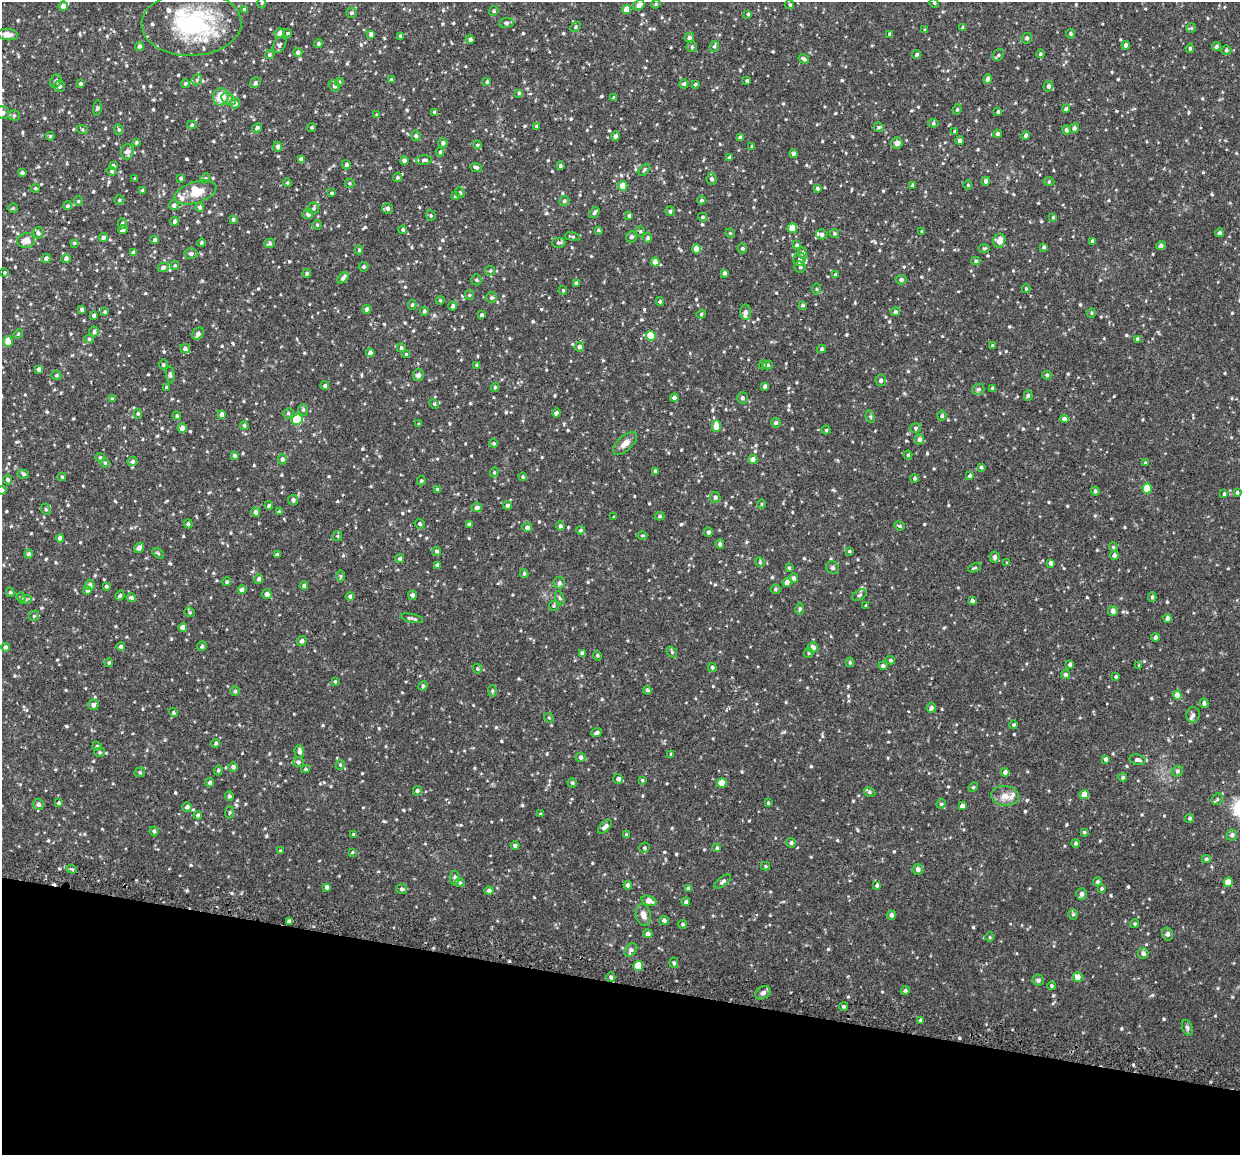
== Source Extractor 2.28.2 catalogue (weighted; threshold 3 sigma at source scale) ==
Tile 15 of 4 x 4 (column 3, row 4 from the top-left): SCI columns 2481-3718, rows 146-1298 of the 4964 x 5024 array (HDU 1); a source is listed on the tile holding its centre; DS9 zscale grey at full resolution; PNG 1242 x 1157 px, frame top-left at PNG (2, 2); each listed source drawn as its Kron ellipse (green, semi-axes under 4 px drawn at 4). Shown black and unused: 15% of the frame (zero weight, under 2 of 3 exposures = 3% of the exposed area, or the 3 px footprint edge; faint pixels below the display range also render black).
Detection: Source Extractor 2.28.2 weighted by HDU 2 'WHT'; one run over the whole footprint, this tile lists its part. Background 0.0376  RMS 0.0082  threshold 0.0368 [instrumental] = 3 sigma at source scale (4.5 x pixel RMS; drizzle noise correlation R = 1.50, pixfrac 1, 0.05/0.05 arcsec/px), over >= 5 px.
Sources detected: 720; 11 inside a brighter listed object's ellipse — not listed separately; of the other 709, all 500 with FLUX_AUTO >= 0.873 (the completeness limit of this list) listed and drawn (209 fainter detections not listed), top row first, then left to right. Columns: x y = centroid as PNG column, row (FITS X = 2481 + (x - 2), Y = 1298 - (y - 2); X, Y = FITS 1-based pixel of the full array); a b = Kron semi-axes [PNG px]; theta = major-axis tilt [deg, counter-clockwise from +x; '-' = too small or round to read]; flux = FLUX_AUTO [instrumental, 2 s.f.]
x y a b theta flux
262 3 5 3 - 1
934 3 5 4 - 1
656 4 5 4 - 0.96
639 5 6 4 31 3.9
790 5 4 4 - 1.3
63 6 5 4 - 5.5
244 9 4 3 - 1.8
627 9 4 4 - 9.9
494 11 5 4 - 1.2
351 13 5 5 - 1.5
748 14 3 3 - 1.1
506 23 7 5 7 1.6
191 24 50 32 2 84
576 27 6 4 44 1.2
963 28 4 4 - 2.2
1191 28 5 5 - 0.96
925 30 3 3 - 1
280 33 5 4 - 4.5
287 33 4 4 - 0.87
371 34 4 4 - 2.9
890 34 4 3 - 1.5
1070 34 5 4 - 1.3
8 35 10 5 -6 4.1
400 36 4 4 - 0.98
689 37 5 4 - 1.6
1027 38 5 5 - 1.7
470 39 4 4 - 1.9
318 44 4 4 - 1.6
279 45 9 5 56 1.8
1126 45 4 4 - 2.4
714 46 6 4 66 1.3
139 47 4 4 - 2.8
692 47 5 5 - 1.3
1216 47 4 4 - 1.7
1190 48 5 3 - 1.1
1226 50 5 4 - 1.5
298 52 4 4 - 2.2
917 54 5 3 - 1.4
1040 54 4 4 - 1.3
269 55 4 4 - 1.4
998 55 6 5 - 1.6
804 59 5 3 - 1.7
988 79 4 4 - 4.9
197 80 6 5 - 1.4
391 80 4 3 - 1.2
56 81 7 5 66 1.9
747 81 3 3 - 1.6
339 82 4 4 - 0.95
487 82 4 3 - 1.3
185 83 4 4 - 1.1
255 83 5 5 - 1.9
80 84 3 3 - 1.5
684 84 4 4 - 1.5
695 84 3 3 - 1.2
59 86 5 5 - 2.6
335 86 6 5 - 1.9
1048 86 5 5 - 2.1
519 93 4 4 - 1.1
221 97 8 7 - 12
614 98 4 3 - 1.6
228 99 8 5 -26 2.2
235 103 5 5 - 4.5
97 108 7 4 82 1.1
1066 109 4 3 - 1.1
957 110 5 4 - 1.1
3 112 7 6 - 2
434 112 4 4 - 1.8
998 112 4 3 - 1.3
14 115 5 5 - 1.4
377 115 4 3 - 1.1
933 123 5 4 - 1.3
192 125 5 4 - 1.1
536 126 4 3 - 0.88
311 127 4 4 - 1
879 127 5 4 - 1.3
257 128 5 4 - 1.7
1074 128 5 4 - 2
82 129 5 3 - 0.99
119 129 5 4 - 1.1
1066 130 5 4 - 2.2
955 131 4 3 - 1.4
997 134 4 4 - 1.7
1026 135 4 4 - 2
50 136 4 4 - 0.94
416 136 5 4 - 1.7
615 136 5 4 - 2
740 138 4 4 - 2.7
960 141 4 4 - 3.6
136 142 4 3 - 1
443 143 5 4 - 2
897 143 6 5 - 3.4
477 145 4 4 - 0.91
752 146 3 2 - 0.89
278 147 5 4 - 2.5
127 152 7 6 - 3.9
440 152 4 4 - 1.2
794 154 4 4 - 2.1
729 158 4 3 - 2.2
301 159 4 4 - 2.2
424 160 8 4 5 2.1
404 161 4 4 - 2.8
346 165 5 4 - 1.6
113 166 4 4 - 1.9
560 166 4 3 - 1.3
476 167 6 4 -24 1.6
644 170 7 3 53 1
111 171 5 4 - 1.3
22 173 4 3 - 1.7
397 177 5 4 - 1.4
181 178 4 3 - 1.2
205 178 5 4 - 1.2
135 179 3 3 - 0.87
711 179 5 5 - 2.2
986 181 4 4 - 2.6
1049 182 5 3 - 0.88
287 183 4 3 - 0.96
349 183 5 4 - 1
912 185 4 3 - 0.89
968 185 5 4 - 0.92
623 186 5 4 - 7.8
35 188 4 3 - 0.99
817 188 4 4 - 1.4
142 190 4 3 - 0.91
460 192 5 4 - 1.1
195 193 21 10 17 12
331 193 3 3 - 0.92
455 196 4 4 - 1.1
119 200 5 4 - 1.2
701 200 4 4 - 1.1
78 201 4 4 - 0.9
564 201 5 4 - 1.4
174 205 5 4 - 2.1
67 206 4 4 - 1.2
200 207 5 4 - 2.2
13 208 5 5 - 0.89
313 208 6 5 - 1.6
388 208 5 5 - 2.2
670 211 5 4 - 1.4
594 213 6 3 53 1.5
308 214 5 5 - 3.7
431 215 6 4 -70 1.1
629 216 4 3 - 1.5
703 217 4 3 - 1.2
1053 217 4 4 - 0.94
233 219 4 4 - 1.7
175 221 4 4 - 2.4
122 224 5 4 - 1.3
317 225 4 4 - 1.1
792 228 5 4 - 9.1
123 230 5 4 - 1.4
403 230 4 4 - 1.9
598 230 4 4 - 0.96
922 231 4 3 - 0.88
640 232 5 4 - 1.1
38 233 6 4 -83 1.8
730 233 5 4 - 0.88
834 233 4 4 - 1.1
1219 233 4 4 - 1.8
822 234 5 5 - 2.9
572 237 7 4 -10 1.3
631 237 5 5 - 2.1
103 238 4 4 - 2.4
648 238 4 4 - 1.5
155 240 4 3 - 2.4
26 241 9 7 6 5.6
999 241 7 6 - 5.4
1092 241 4 3 - 1.9
74 243 3 3 - 1.1
201 243 4 4 - 1.3
270 243 5 4 - 1.8
558 243 7 5 0 1.5
797 245 4 3 - 1.4
1161 246 5 4 - 2
1044 247 4 3 - 1.4
742 248 5 4 - 1.3
984 248 5 3 - 0.9
697 249 5 4 - 11
359 250 4 3 - 1.2
133 253 4 4 - 2.4
802 253 5 5 - 2.1
191 254 6 5 - 2.1
46 258 4 4 - 2.7
66 258 4 4 - 2.2
800 259 6 6 - 2.3
976 261 4 4 - 1
655 262 4 4 - 7.5
175 265 4 4 - 1.1
163 267 5 5 - 2.3
364 267 5 5 - 1.3
800 267 6 5 - 1.7
490 271 5 4 - 0.96
4 273 4 3 - 0.91
307 273 4 4 - 1.2
724 273 4 3 - 1.8
835 275 4 4 - 1.1
343 278 7 4 50 2.5
476 280 5 5 - 1.3
901 280 5 5 - 1.7
576 283 3 3 - 1.9
816 289 6 4 -89 0.96
1026 289 4 4 - 0.87
563 290 4 4 - 0.88
469 295 5 4 - 0.95
491 298 5 5 - 1.4
440 300 4 4 - 0.94
660 301 4 3 - 1.3
412 305 5 4 - 1.2
803 305 4 3 - 1.6
453 306 4 4 - 1.7
367 309 4 4 - 3.1
82 310 4 3 - 1.8
424 311 4 4 - 1.3
105 312 4 3 - 0.96
746 312 7 5 87 4
895 312 4 4 - 1.8
1091 313 4 4 - 0.96
701 314 4 4 - 1
94 315 4 3 - 2
481 315 3 3 - 1.6
94 332 5 5 - 1.7
18 334 5 4 - 1
198 334 6 5 - 2.7
651 336 5 5 - 20
89 339 4 4 - 1.4
1138 339 4 4 - 2
8 341 5 4 - 11
992 345 3 3 - 0.88
579 347 5 4 - 2.6
401 348 4 4 - 1.5
185 349 5 4 - 2
821 349 4 4 - 1.3
370 353 4 4 - 4.5
406 354 4 4 - 0.91
163 365 5 4 - 1.1
477 365 4 3 - 1.4
763 365 5 4 - 0.98
768 365 5 4 - 1.1
39 369 4 4 - 2.9
56 375 5 4 - 1.3
170 375 8 4 -82 1.5
418 375 5 5 - 3.4
1047 375 4 4 - 1.3
881 380 6 5 - 2.2
325 386 4 4 - 1.6
765 386 4 3 - 1.7
495 387 4 3 - 1.1
166 388 4 4 - 1.3
993 388 3 3 - 1.3
978 389 6 5 - 2.1
1028 395 5 4 - 1.6
674 398 4 4 - 3
742 398 6 5 - 1.8
112 399 4 4 - 0.97
434 404 5 4 - 1.1
303 410 6 4 -71 1.3
288 413 5 4 - 1.2
556 413 4 4 - 2.6
138 414 5 4 - 1.3
222 414 4 4 - 3.9
177 416 4 4 - 1.2
942 416 5 4 - 1.5
870 417 6 4 -69 1.1
297 419 5 5 - 43
1064 419 4 4 - 2.9
776 423 5 4 - 1.6
419 424 3 3 - 0.88
244 426 4 4 - 1.3
716 426 6 4 -88 9.2
182 428 5 4 - 4.2
915 428 6 4 13 1.4
826 430 4 4 - 1.1
919 439 5 4 - 2.9
494 443 4 4 - 1.2
625 443 15 7 43 5.1
908 455 4 4 - 0.91
234 456 4 3 - 1.2
100 457 4 4 - 1.1
282 459 5 4 - 2
753 459 4 4 - 4.4
132 461 5 4 - 2.2
105 463 4 4 - 1
1145 463 4 3 - 0.98
981 467 4 4 - 1
655 471 3 3 - 1.3
494 472 5 4 - 0.98
23 474 6 4 -18 1.4
969 476 4 3 - 1.3
62 477 4 4 - 0.94
523 477 4 4 - 1.1
915 478 4 4 - 1.2
8 480 5 4 - 1.5
421 481 4 3 - 1.1
437 489 4 4 - 1.1
1147 489 5 4 - 17
2 490 4 4 - 1.2
1095 491 4 4 - 1.5
1237 492 4 3 - 1.3
1224 494 3 3 - 1.3
715 497 5 5 - 1.8
293 500 5 5 - 1.9
761 504 5 3 - 0.94
507 505 4 4 - 1.6
269 506 4 4 - 1.5
477 507 5 5 - 2.6
46 509 6 4 -68 1.4
256 512 4 4 - 3.3
279 512 4 3 - 1.1
660 516 4 3 - 1.3
614 517 3 3 - 1.1
188 524 4 3 - 0.97
420 524 5 4 - 1.6
469 525 4 3 - 2.2
560 526 4 4 - 1.7
899 526 5 4 - 1
527 527 5 5 - 2.9
580 530 4 4 - 1.3
708 532 5 4 - 1.8
642 535 5 3 - 0.88
337 536 5 4 - 1
60 538 4 4 - 3.4
720 544 5 4 - 1.9
1113 547 5 4 - 0.91
139 548 6 4 54 2.8
437 551 4 4 - 1.8
849 551 3 3 - 1
158 553 7 3 -37 0.89
29 554 4 4 - 2.3
277 555 4 3 - 1.4
1114 555 4 4 - 2.6
995 557 5 5 - 2.4
400 559 4 4 - 2
760 562 5 4 - 1
1007 563 4 4 - 0.98
1051 563 4 3 - 2.2
437 565 4 3 - 2.3
789 568 4 4 - 0.96
833 568 7 6 - 1.4
975 568 7 3 22 0.91
524 573 4 3 - 1.3
341 576 6 4 -90 0.96
794 578 5 4 - 2.4
259 579 5 4 - 2.6
227 582 4 4 - 0.96
787 582 4 4 - 5.2
559 583 6 5 - 2.1
90 585 5 5 - 2.5
106 586 4 3 - 1.2
304 586 4 4 - 2.2
775 589 5 5 - 1.5
87 590 4 4 - 1.8
242 590 4 4 - 3.4
10 592 5 4 - 1.4
267 594 5 5 - 2.7
120 595 5 4 - 1.2
412 595 4 4 - 2.2
859 595 8 5 28 1.5
350 596 4 4 - 1.7
21 597 5 4 - 0.89
1152 597 5 4 - 1.2
131 598 5 4 - 2
560 598 7 4 -67 1.2
26 599 6 4 20 1
972 601 4 3 - 2
554 606 5 4 - 0.98
866 606 3 3 - 1.1
800 609 6 4 80 1.3
1113 611 5 4 - 3.3
190 612 5 4 - 1.1
34 616 5 4 - 1.1
412 618 12 4 -12 2
1168 618 4 4 - 3.6
183 627 4 4 - 4.8
1156 637 4 4 - 2
302 641 5 4 - 2.1
202 646 5 4 - 1.5
5 647 4 4 - 2.3
121 647 4 4 - 2.3
813 647 5 5 - 4.5
672 652 6 4 -51 1.4
582 653 4 3 - 2.1
809 653 5 4 - 1.1
597 655 5 4 - 1.1
890 660 5 4 - 1.1
850 662 5 4 - 1.1
109 663 4 3 - 0.96
1070 664 4 4 - 2.1
883 666 4 4 - 1.8
1139 666 4 3 - 1.1
712 667 4 3 - 1.2
477 669 5 4 - 0.94
1065 675 4 4 - 1.8
1116 677 3 3 - 1
335 681 3 3 - 0.92
423 686 5 4 - 1
647 690 4 3 - 1.5
235 691 4 4 - 1
492 691 6 4 -85 1.2
1177 695 4 4 - 5.1
1204 703 5 4 - 2
93 705 5 5 - 3
931 708 5 4 - 2
173 712 4 4 - 1.1
1193 715 8 7 - 2.6
549 718 5 4 - 0.98
1014 725 4 4 - 1.1
597 733 6 4 21 1.9
216 743 4 4 - 1.4
97 746 4 4 - 1.3
299 751 6 5 - 2.7
99 752 5 4 - 0.98
671 754 4 4 - 1
581 757 5 5 - 1.8
1105 759 4 4 - 1.7
1137 760 8 5 -11 2.4
298 762 5 5 - 2.1
340 765 5 4 - 1.2
233 767 4 4 - 2.3
305 769 4 4 - 0.9
218 770 5 4 - 1.1
1177 771 6 5 - 1.7
140 772 5 5 - 1.5
1005 772 4 4 - 3.4
1123 777 4 4 - 1.5
618 779 5 4 - 2.3
642 780 3 3 - 1.1
210 783 4 4 - 1.7
572 783 5 4 - 1.3
722 783 5 4 - 9.4
973 787 5 4 - 0.98
417 791 5 4 - 1.3
869 792 6 4 -29 1.4
1084 795 4 4 - 9.2
229 796 5 4 - 1.7
1005 796 14 10 -7 7.3
1217 799 6 5 - 1.3
59 803 4 4 - 1.1
768 803 3 3 - 1.1
39 804 6 5 - 2.4
941 804 5 4 - 1.1
962 806 4 4 - 3.9
187 807 5 4 - 2.4
229 812 6 3 80 0.9
540 814 4 3 - 0.9
198 815 4 4 - 1.8
1190 818 4 4 - 1.3
605 827 8 4 46 3.6
154 831 5 4 - 1.5
1084 832 3 3 - 1
353 834 4 3 - 1.2
627 834 4 4 - 1.1
1232 835 5 5 - 2.1
791 843 5 4 - 1.6
1076 843 4 4 - 1.4
515 845 4 4 - 1.8
644 848 5 5 - 1.5
717 848 4 4 - 1.4
280 851 3 3 - 0.98
352 852 4 3 - 0.87
1206 859 4 4 - 1.3
765 866 4 4 - 1.1
72 869 5 4 - 1.1
918 869 5 5 - 3
455 878 7 4 86 2
723 882 10 4 41 1.9
1097 882 5 4 - 1.5
1228 882 5 4 - 11
460 883 5 3 - 0.92
628 885 4 4 - 3
877 885 4 3 - 1.4
327 887 4 4 - 2.3
688 888 4 4 - 2.2
401 889 5 5 - 1.6
1102 889 3 3 - 1
489 891 4 4 - 2.3
1081 894 6 5 - 2.5
649 901 8 5 -19 6
686 902 4 4 - 1.6
1073 914 5 4 - 1.4
643 915 11 7 -76 3.9
891 915 4 4 - 2.2
664 920 5 4 - 2.3
289 921 3 3 - 1.9
682 924 4 4 - 1.2
1135 924 4 4 - 1.1
648 934 5 4 - 2.8
1168 934 6 5 - 1.7
990 937 4 4 - 0.88
631 950 7 5 48 2.3
1143 953 5 5 - 2.9
674 963 5 4 - 1.3
638 966 5 5 - 19
611 977 5 4 - 1.5
1078 977 5 4 - 6.3
1038 980 5 5 - 1.4
1051 986 4 3 - 1.1
905 991 4 4 - 1.9
763 993 8 6 35 2.5
843 1007 4 4 - 1.6
920 1020 4 4 - 1.5
1187 1028 8 5 -70 1.6
Isophote crosses this tile's border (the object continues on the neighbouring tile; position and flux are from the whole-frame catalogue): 3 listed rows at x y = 191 24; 3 112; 2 490